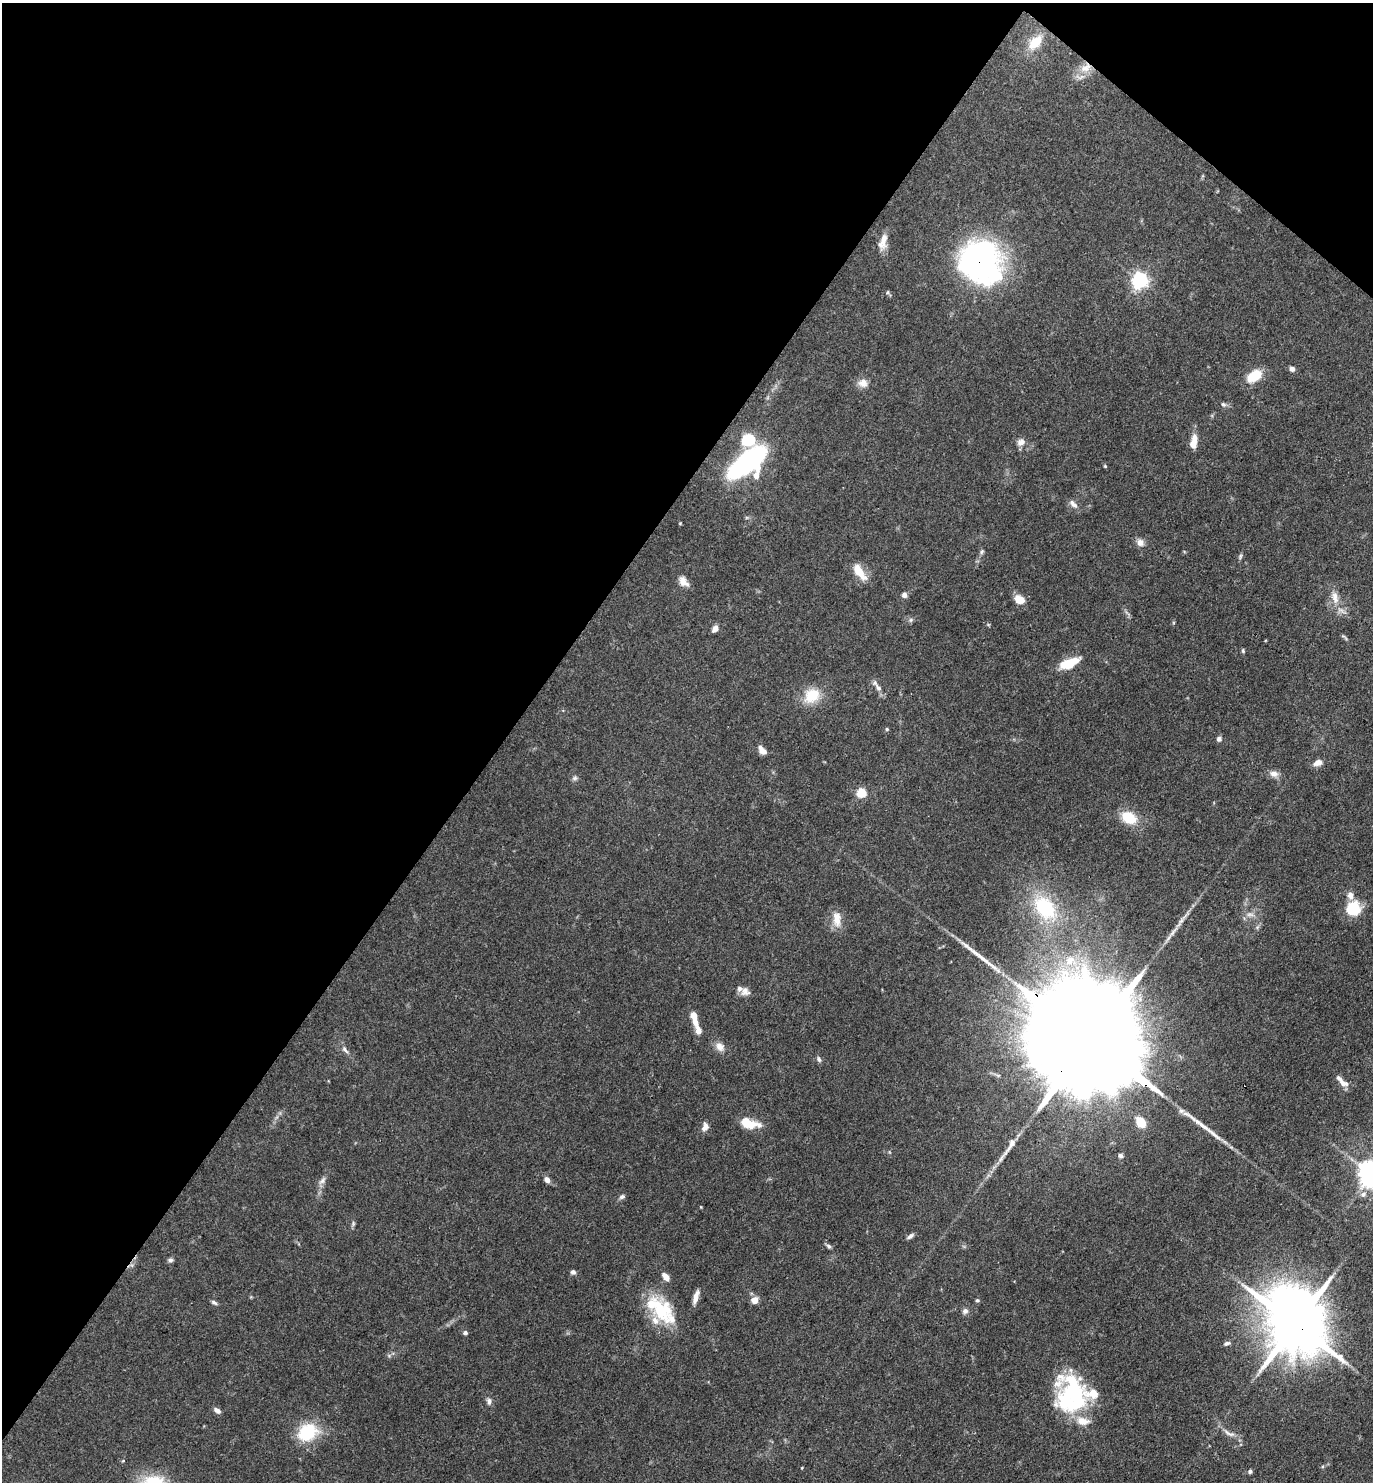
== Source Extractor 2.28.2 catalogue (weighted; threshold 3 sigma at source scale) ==
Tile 2 of 4 x 4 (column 2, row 1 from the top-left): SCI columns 1524-2894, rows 4443-5922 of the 5929 x 5923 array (HDU 1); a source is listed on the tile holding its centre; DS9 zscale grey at full resolution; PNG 1375 x 1484 px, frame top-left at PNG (2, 3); no overlay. Shown black and unused: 39% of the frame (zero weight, under 3 of 4 exposures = <1% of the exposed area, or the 3 px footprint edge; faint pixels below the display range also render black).
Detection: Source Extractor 2.28.2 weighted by HDU 2 'WHT'; one run over the whole footprint, this tile lists its part. Background 0.119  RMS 0.0043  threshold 0.0195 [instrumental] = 3 sigma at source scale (4.5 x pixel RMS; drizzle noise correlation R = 1.50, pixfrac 1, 0.05/0.05 arcsec/px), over >= 5 px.
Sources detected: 98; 1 too faint to see at this stretch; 2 inside a brighter object's white glare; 1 long thin detection or spike segment (spike, bleed or trail) — not listed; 10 inside a brighter listed object's ellipse — not listed separately; the other 84 listed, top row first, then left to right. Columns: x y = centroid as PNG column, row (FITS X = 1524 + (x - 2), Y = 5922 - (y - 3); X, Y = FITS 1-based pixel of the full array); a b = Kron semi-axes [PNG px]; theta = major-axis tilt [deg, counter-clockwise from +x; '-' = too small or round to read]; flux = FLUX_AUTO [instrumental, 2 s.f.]
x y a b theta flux
1035 42 16 10 49 11
1086 68 18 10 27 6.7
883 242 21 9 76 4.6
981 262 47 42 -56 110
1140 280 6 6 - 150
887 292 5 4 - 0.56
1292 369 6 5 - 1.6
1254 376 17 11 33 11
863 383 13 11 -11 3.3
1223 404 7 6 - 1
748 440 9 8 - 25
1021 442 11 9 35 2.5
1194 442 18 8 81 4.9
747 462 28 13 39 120
1105 466 5 4 - 0.45
1073 504 14 7 -44 2.3
1140 542 10 9 - 2.4
982 552 7 5 68 0.83
1240 556 7 5 71 0.8
859 572 20 8 -55 8.3
683 582 14 9 -46 3.4
904 595 7 6 - 1.7
1335 597 18 9 -80 4.7
1019 599 10 8 -19 6.3
911 620 6 5 - 0.88
715 629 7 5 51 2.7
1344 637 11 3 -40 0.78
1243 651 6 4 -76 0.63
1069 663 19 8 22 13
878 688 12 7 -54 2.4
812 696 24 19 34 11
887 729 5 4 - 0.63
1219 739 6 6 - 1.5
762 750 12 7 -50 2.7
1318 763 10 7 20 2.8
1274 774 12 8 -5 2.6
575 778 8 6 40 1.1
862 793 5 5 - 25
1129 818 15 11 -29 13
1350 895 12 8 -80 2.5
1045 908 37 24 -49 30
1353 909 11 10 - 21
837 919 22 11 -85 5.5
1070 961 16 12 59 7.9
745 991 12 11 - 2.7
693 1015 7 5 -82 4.6
698 1030 11 6 -71 3.5
1089 1038 99 21 -40 33000
720 1047 14 10 -43 3.5
345 1050 12 6 -50 1.7
819 1059 8 5 -62 1.1
1344 1083 15 8 -27 3
1140 1121 13 9 -59 6.9
749 1123 20 9 -16 10
705 1127 10 7 70 2.3
1010 1145 33 8 58 5.5
1121 1156 6 5 - 0.94
1372 1174 8 8 - 550
547 1180 7 5 -54 2.2
322 1181 9 6 60 1.7
1363 1194 9 8 - 2.1
622 1197 7 6 - 1.2
353 1224 9 3 -85 0.78
910 1236 9 5 35 1.3
829 1246 7 5 -40 1
170 1260 8 5 1 0.98
573 1272 6 6 - 1.2
666 1277 8 5 -52 3.9
696 1297 17 6 74 2.9
754 1300 8 7 - 3.4
977 1300 5 4 - 0.65
214 1302 8 5 -28 1.1
659 1309 42 19 -73 20
965 1311 7 7 - 1.5
1295 1323 22 16 -54 3800
465 1333 5 5 - 1.2
1227 1343 8 5 25 1
1072 1394 43 35 -67 46
489 1401 10 6 89 1.6
217 1411 8 5 -36 1.9
307 1432 26 20 30 19
1229 1433 21 7 -26 3.1
802 1468 3 3 - 0.31
1250 1471 5 5 - 0.99
Overlapping masked pixels (flux is a lower limit): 4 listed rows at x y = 1086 68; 981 262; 1089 1038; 1295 1323
Isophote crosses this tile's border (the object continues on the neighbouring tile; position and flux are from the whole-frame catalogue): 1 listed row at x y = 1372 1174